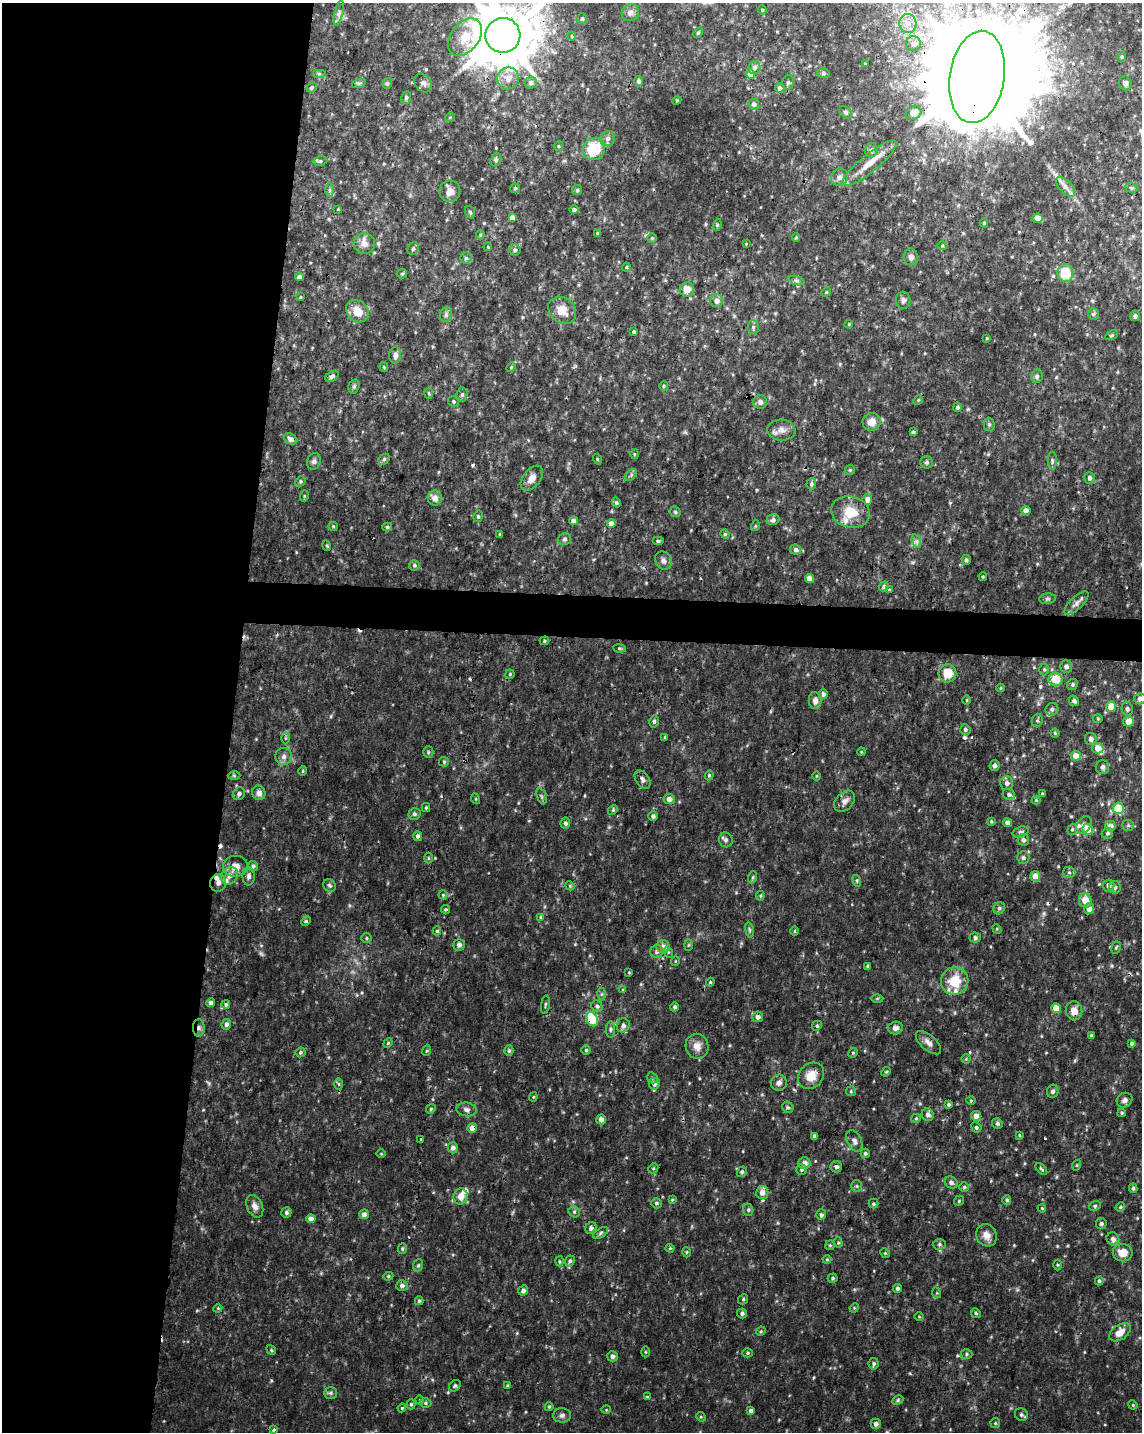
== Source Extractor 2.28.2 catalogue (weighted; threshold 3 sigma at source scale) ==
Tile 5 of 4 x 3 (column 1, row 2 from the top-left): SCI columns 1-1140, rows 1656-3085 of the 4567 x 4797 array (HDU 1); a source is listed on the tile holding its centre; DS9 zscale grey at full resolution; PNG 1144 x 1434 px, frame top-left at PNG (2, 3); each listed source drawn as its Kron ellipse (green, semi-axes under 4 px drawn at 4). Shown black and unused: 23% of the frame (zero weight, under 3 of 4 exposures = <1% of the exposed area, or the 3 px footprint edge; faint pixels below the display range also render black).
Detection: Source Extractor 2.28.2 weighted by HDU 2 'WHT'; one run over the whole footprint, this tile lists its part. Background 0.00875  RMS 0.0019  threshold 0.00841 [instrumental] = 3 sigma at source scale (4.5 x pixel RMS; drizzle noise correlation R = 1.50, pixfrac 1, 0.0396/0.0396 arcsec/px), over >= 5 px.
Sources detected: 420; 1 too faint to see at this stretch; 7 cosmic-ray / hot-pixel residue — neither listed nor drawn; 13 inside a brighter listed object's ellipse — not listed separately; the other 399 listed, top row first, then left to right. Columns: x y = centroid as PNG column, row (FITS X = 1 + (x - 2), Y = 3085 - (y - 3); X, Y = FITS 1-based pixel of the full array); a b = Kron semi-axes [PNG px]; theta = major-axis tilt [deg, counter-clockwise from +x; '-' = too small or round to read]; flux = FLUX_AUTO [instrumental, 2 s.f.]
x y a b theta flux
762 10 4 4 - 0.21
339 13 13 3 75 0.52
630 13 9 8 - 0.73
582 19 5 4 - 0.27
908 23 9 8 - 1.5
698 33 6 4 62 0.27
503 35 17 17 - 1100
572 36 4 4 - 0.18
465 37 21 14 52 3.6
913 44 7 7 - 1.3
1122 57 5 4 - 0.24
865 64 3 3 - 0.21
754 68 6 6 - 0.67
823 73 6 5 - 0.31
319 74 7 4 0 0.33
751 74 5 4 - 2.4
977 77 46 27 81 8800
508 78 11 11 - 1.8
639 81 5 4 - 0.45
788 82 8 5 72 0.44
359 83 7 4 18 0.33
387 83 5 5 - 0.29
423 83 10 7 -49 0.83
531 83 6 6 - 0.68
1125 83 7 6 - 0.66
312 87 5 5 - 0.33
780 88 4 4 - 0.76
406 98 6 4 70 0.31
677 100 4 3 - 0.18
754 104 5 5 - 0.56
846 112 7 5 -41 0.37
913 113 8 6 26 1.7
450 117 5 3 - 0.15
608 139 8 7 - 0.66
558 146 5 3 - 0.18
594 149 11 10 - 6.1
871 150 7 6 - 0.5
496 160 7 5 71 0.31
320 161 7 4 9 0.28
869 163 34 8 39 3.3
840 177 9 8 - 0.84
1065 187 12 6 -47 1
515 188 5 5 - 0.23
1131 188 6 4 -19 0.31
330 190 6 4 90 0.36
577 190 5 5 - 0.26
450 191 11 10 - 1.4
338 209 2 2 - 0.17
574 210 4 4 - 0.61
470 212 6 4 -68 0.3
512 218 4 4 - 1
1038 218 5 4 - 1.7
984 223 4 4 - 0.23
717 225 6 3 73 0.24
598 234 4 3 - 0.52
480 235 5 4 - 0.22
652 238 4 4 - 0.21
796 238 4 4 - 0.2
364 244 10 10 - 1.4
746 244 4 3 - 0.13
942 245 5 3 - 0.21
488 247 4 3 - 0.18
413 249 6 5 - 0.46
515 250 6 5 - 0.38
911 257 8 7 - 0.78
466 258 5 5 - 0.39
626 267 4 4 - 0.2
1065 273 9 8 - 5.2
402 274 5 4 - 0.25
299 277 4 4 - 1
796 281 8 3 -19 0.36
687 289 7 7 - 1.6
826 292 5 4 - 0.2
300 297 3 3 - 0.18
903 300 8 7 - 0.62
717 301 6 6 - 1.1
562 310 15 12 -41 2.7
357 311 12 10 -45 2.9
446 314 8 6 71 0.5
1093 314 6 5 - 0.37
1135 316 5 5 - 0.51
849 324 4 3 - 0.16
753 327 7 5 90 0.42
634 332 3 3 - 0.52
1112 335 7 4 26 0.26
987 338 4 3 - 0.17
395 355 8 6 86 0.89
384 367 4 4 - 0.21
511 367 5 4 - 0.23
332 376 7 4 35 0.49
1037 376 7 5 78 0.47
354 386 7 5 74 0.37
664 386 5 4 - 0.23
429 393 5 3 - 0.22
462 394 7 5 86 0.46
918 400 5 4 - 0.23
453 401 5 5 - 0.32
760 402 7 6 - 0.74
957 407 5 4 - 0.39
872 422 9 9 - 1.8
989 424 6 5 - 0.38
781 430 14 10 -6 1.5
913 432 4 3 - 0.41
291 439 7 5 -24 0.84
634 454 5 3 - 0.18
384 459 6 5 - 0.34
597 459 5 3 - 0.18
314 461 8 7 - 0.57
1052 461 9 4 -90 0.37
927 462 6 6 - 0.41
850 470 5 4 - 0.25
631 475 7 4 46 0.35
532 478 14 8 53 1.6
1090 478 6 5 - 0.61
300 481 5 4 - 0.28
811 484 5 5 - 0.42
304 496 5 3 - 0.21
435 498 7 7 - 1.3
867 499 5 5 - 1.2
616 502 5 4 - 0.32
1026 511 4 4 - 1.5
675 512 6 4 -45 0.27
851 512 19 15 -13 4
478 516 6 4 77 0.33
773 520 6 5 - 0.58
574 521 4 4 - 1
611 523 4 4 - 1.7
333 526 4 4 - 0.22
755 526 5 3 - 0.19
387 527 5 4 - 0.29
500 534 4 3 - 0.23
725 534 5 4 - 0.24
564 539 7 6 - 0.39
658 541 6 4 0 0.31
916 541 7 4 -71 0.45
327 546 5 3 - 0.18
796 550 5 5 - 0.66
966 560 5 4 - 0.41
663 561 9 8 - 0.75
415 565 5 5 - 0.34
983 576 4 3 - 0.19
809 578 4 4 - 1.8
884 586 5 4 - 0.37
889 590 3 3 - 0.91
1047 599 8 5 5 0.41
1076 603 15 6 44 0.93
544 641 5 4 - 0.24
619 648 6 4 -6 0.26
1066 667 6 6 - 0.68
1044 669 6 5 - 0.29
947 673 9 9 - 3.3
510 674 4 4 - 0.24
1056 680 7 6 - 3.3
1073 684 6 5 - 0.41
1001 688 4 4 - 0.19
823 694 5 4 - 0.64
1140 699 6 6 - 0.7
967 700 5 3 - 0.19
815 701 8 6 -87 0.94
1074 701 5 5 - 0.52
1111 707 5 5 - 3.3
1052 709 6 6 - 0.47
1127 709 7 5 -76 0.49
1098 719 5 3 - 0.19
1037 720 6 5 - 0.36
654 721 6 4 76 0.34
1128 721 5 5 - 2
965 730 5 5 - 0.34
1055 733 4 4 - 0.22
665 737 4 4 - 0.22
285 738 6 4 -90 0.24
1091 739 6 6 - 0.78
1098 748 5 5 - 2.6
428 752 5 5 - 0.3
861 752 4 3 - 0.17
284 756 8 8 - 0.86
1076 756 5 5 - 2
444 762 5 5 - 0.24
995 765 5 5 - 0.6
1102 767 7 7 - 0.6
303 771 4 4 - 0.2
709 775 5 4 - 0.24
234 776 6 4 -2 0.27
816 776 5 3 - 0.16
642 780 10 6 -56 0.71
1007 783 7 6 - 0.61
259 793 7 6 - 0.82
239 794 6 6 - 0.61
1009 794 6 5 - 0.47
1042 794 3 3 - 0.25
542 797 8 3 -71 0.3
476 799 5 3 - 0.18
669 799 6 5 - 1.1
1036 800 4 4 - 0.19
845 801 12 8 47 1.1
426 807 4 4 - 0.21
1118 809 5 5 - 8.7
613 810 5 4 - 0.26
414 814 6 6 - 0.48
653 816 4 4 - 0.54
991 821 4 3 - 0.21
565 823 5 5 - 0.48
1007 823 4 4 - 0.98
1084 825 9 6 56 0.86
1128 825 6 5 - 0.34
1110 826 5 5 - 1
1072 829 6 4 69 0.27
1088 829 5 5 - 3.2
1020 832 8 5 17 0.44
1107 833 5 5 - 0.37
418 836 5 4 - 0.53
726 840 7 7 - 0.53
1023 840 6 5 - 0.57
428 858 5 3 - 0.18
1023 858 6 6 - 0.42
235 866 12 10 4 2
253 866 5 4 - 0.41
1069 872 6 5 - 0.41
230 876 9 7 55 1.1
249 876 9 6 -90 0.76
1035 876 5 5 - 1.7
753 877 6 4 71 0.28
857 881 6 3 -72 0.25
218 883 9 8 - 1.1
329 885 7 6 - 0.42
570 886 4 3 - 0.17
1108 886 6 6 - 0.82
1115 887 6 6 - 0.53
443 895 4 4 - 0.23
760 896 5 4 - 0.25
1085 900 7 6 - 2.4
999 908 6 5 - 0.43
446 909 4 3 - 0.24
1089 909 5 5 - 1.5
540 917 4 4 - 0.2
306 921 5 4 - 0.24
997 929 5 4 - 0.19
749 930 8 4 -81 0.31
437 931 4 4 - 0.29
795 931 5 3 - 0.18
975 937 5 5 - 0.49
366 938 5 5 - 0.27
459 945 6 6 - 0.8
688 945 6 4 88 0.22
663 946 6 6 - 1
1116 947 6 4 62 0.25
657 951 6 6 - 0.6
668 952 6 4 -72 0.24
675 961 5 3 - 0.14
868 966 4 3 - 0.3
629 972 3 3 - 0.15
955 981 14 13 - 5.1
710 982 4 3 - 0.18
623 990 4 4 - 0.24
602 994 6 4 90 0.3
877 998 6 4 1 0.25
211 1003 4 4 - 0.8
226 1004 4 4 - 0.4
545 1005 9 3 81 0.29
597 1006 6 5 - 0.47
675 1007 4 4 - 0.41
1056 1008 5 4 - 3
1074 1011 9 8 - 1.5
758 1017 5 5 - 0.82
592 1019 7 5 -66 8.5
226 1024 5 5 - 0.55
623 1025 7 6 - 0.7
817 1026 5 4 - 0.28
199 1028 8 6 89 0.62
895 1028 7 6 - 0.82
610 1029 8 4 89 0.36
1091 1036 3 3 - 0.3
388 1043 5 4 - 0.21
928 1043 15 7 -41 1.1
1132 1043 4 4 - 0.37
697 1046 12 11 - 1.5
509 1050 5 4 - 0.34
586 1050 5 5 - 0.28
426 1051 5 3 - 0.2
300 1052 5 4 - 0.34
853 1053 5 4 - 0.23
966 1059 4 4 - 0.2
886 1072 5 4 - 0.22
811 1076 14 12 44 2.7
652 1078 6 5 - 0.31
779 1083 8 7 - 0.88
339 1084 6 4 -88 0.25
654 1084 6 5 - 0.71
851 1091 5 4 - 0.22
1053 1091 7 5 78 0.6
533 1097 4 4 - 0.22
1125 1100 8 7 - 0.7
971 1101 5 3 - 0.18
949 1104 4 4 - 0.36
788 1107 6 5 - 0.31
431 1109 5 4 - 0.27
466 1109 10 7 -9 0.74
1122 1113 4 3 - 0.23
928 1115 6 6 - 0.68
976 1116 5 4 - 1.5
916 1118 4 4 - 0.21
601 1119 5 5 - 1.2
997 1123 5 5 - 0.38
976 1127 5 5 - 0.33
472 1128 5 4 - 1.6
1019 1135 4 3 - 0.2
814 1136 4 3 - 0.4
421 1139 3 2 - 0.16
854 1141 11 7 -63 0.8
453 1148 5 5 - 0.79
865 1153 5 4 - 0.36
381 1154 5 3 - 0.16
804 1163 6 6 - 0.97
1077 1165 5 3 - 0.16
836 1167 6 5 - 0.63
653 1168 5 4 - 0.23
1041 1169 7 4 -46 0.28
801 1170 5 5 - 0.32
742 1172 5 4 - 0.37
951 1183 7 5 -33 0.46
857 1186 6 5 - 0.34
964 1187 5 4 - 0.27
1133 1188 5 4 - 0.33
762 1192 6 6 - 1.5
460 1197 8 7 - 1.7
672 1200 4 3 - 0.2
1007 1200 5 4 - 0.33
959 1201 5 4 - 0.23
656 1203 5 5 - 0.32
873 1204 5 5 - 0.3
255 1206 12 7 -64 1.1
1095 1206 6 4 22 0.31
1120 1207 5 4 - 0.25
1042 1208 4 3 - 0.19
748 1210 6 5 - 0.34
286 1212 5 5 - 0.41
574 1212 6 5 - 0.33
364 1214 5 5 - 0.77
821 1215 5 5 - 0.48
311 1219 4 4 - 1.1
1101 1224 5 5 - 0.37
591 1228 6 5 - 0.56
601 1233 8 4 34 0.38
986 1235 11 10 - 1.5
1113 1239 7 6 - 0.77
838 1243 5 4 - 0.25
939 1244 6 5 - 0.37
830 1245 5 4 - 0.23
670 1248 4 4 - 0.21
402 1249 5 4 - 0.26
687 1252 5 3 - 0.2
885 1253 5 4 - 0.23
1123 1253 10 8 -8 2
827 1259 4 4 - 0.19
559 1261 5 3 - 0.21
570 1261 5 4 - 0.37
418 1265 6 5 - 0.31
1057 1265 5 3 - 0.2
388 1276 5 4 - 0.26
833 1278 5 4 - 0.27
1099 1281 4 4 - 0.33
402 1285 5 5 - 0.68
897 1288 4 4 - 0.41
523 1290 5 4 - 0.56
937 1293 5 3 - 0.18
743 1299 5 4 - 0.26
419 1301 4 4 - 0.27
218 1308 4 3 - 0.17
854 1308 5 4 - 0.19
742 1313 5 5 - 0.5
976 1313 5 4 - 0.27
919 1317 5 3 - 0.15
761 1331 5 4 - 0.2
1120 1332 12 7 35 2.2
271 1350 5 4 - 0.26
645 1352 5 3 - 0.19
747 1353 5 4 - 0.24
966 1354 6 5 - 0.36
612 1356 5 5 - 0.76
874 1364 6 5 - 0.39
455 1386 6 5 - 0.36
508 1386 4 4 - 0.42
330 1393 6 6 - 0.44
647 1397 4 4 - 0.18
420 1400 5 3 - 0.17
898 1400 6 4 30 0.31
425 1403 6 5 - 0.3
411 1404 5 4 - 0.32
1133 1405 5 3 - 0.19
549 1407 4 4 - 0.21
402 1408 4 3 - 0.21
606 1410 5 3 - 0.16
751 1411 4 4 - 0.61
562 1415 9 7 2 0.59
1021 1415 7 6 - 0.45
701 1417 5 4 - 0.23
995 1423 5 4 - 0.22
876 1424 5 5 - 0.77
274 1430 4 3 - 0.4
Overlapping masked pixels (flux is a lower limit): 9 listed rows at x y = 503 35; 977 77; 291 439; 1056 680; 218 883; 592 1019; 199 1028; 928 1043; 472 1128
Isophote crosses this tile's border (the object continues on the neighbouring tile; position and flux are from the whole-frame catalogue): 3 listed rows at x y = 503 35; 977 77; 1140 699